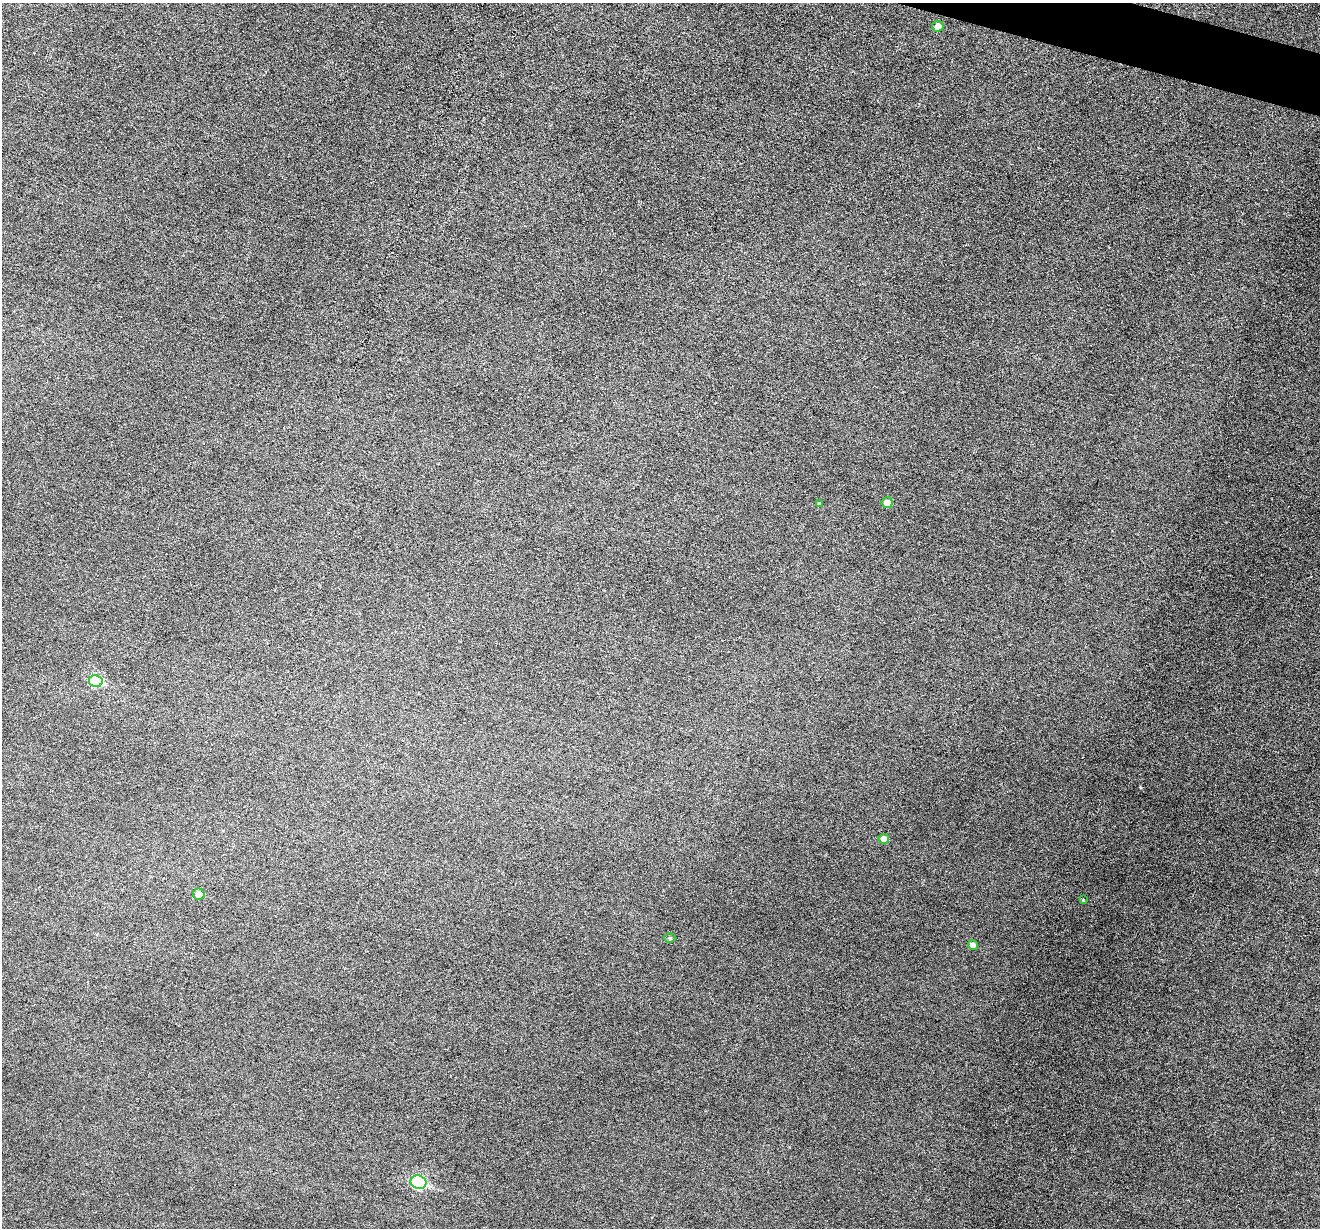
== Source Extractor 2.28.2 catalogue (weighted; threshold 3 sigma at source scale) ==
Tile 10 of 4 x 4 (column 2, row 3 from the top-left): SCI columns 1322-2639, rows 1482-2707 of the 5274 x 5288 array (HDU 1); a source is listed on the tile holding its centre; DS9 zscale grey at full resolution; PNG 1322 x 1230 px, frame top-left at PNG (2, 3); each listed source drawn as its Kron ellipse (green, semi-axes under 4 px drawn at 4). Shown black and unused: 1% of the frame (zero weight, under 3 of 6 exposures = <1% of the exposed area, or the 3 px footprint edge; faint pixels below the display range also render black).
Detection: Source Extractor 2.28.2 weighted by HDU 2 'WHT'; one run over the whole footprint, this tile lists its part. Background 0.0504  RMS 0.0056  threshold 0.0228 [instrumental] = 3 sigma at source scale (4.09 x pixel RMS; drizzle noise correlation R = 1.36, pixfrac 0.8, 0.05/0.05 arcsec/px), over >= 5 px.
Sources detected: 10; all 10 listed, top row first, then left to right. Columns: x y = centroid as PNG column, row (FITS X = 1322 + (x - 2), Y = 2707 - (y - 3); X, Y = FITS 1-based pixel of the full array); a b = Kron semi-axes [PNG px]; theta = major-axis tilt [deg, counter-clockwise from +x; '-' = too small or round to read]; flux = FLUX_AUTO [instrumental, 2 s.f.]
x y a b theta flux
938 26 6 5 - 2.8
819 503 4 3 - 0.47
887 503 5 5 - 3.1
96 681 7 6 - 28
884 839 5 5 - 3.2
199 894 6 5 - 4.1
1083 900 4 4 - 0.36
670 938 5 5 - 0.81
973 945 5 5 - 1.9
419 1182 8 6 -18 49